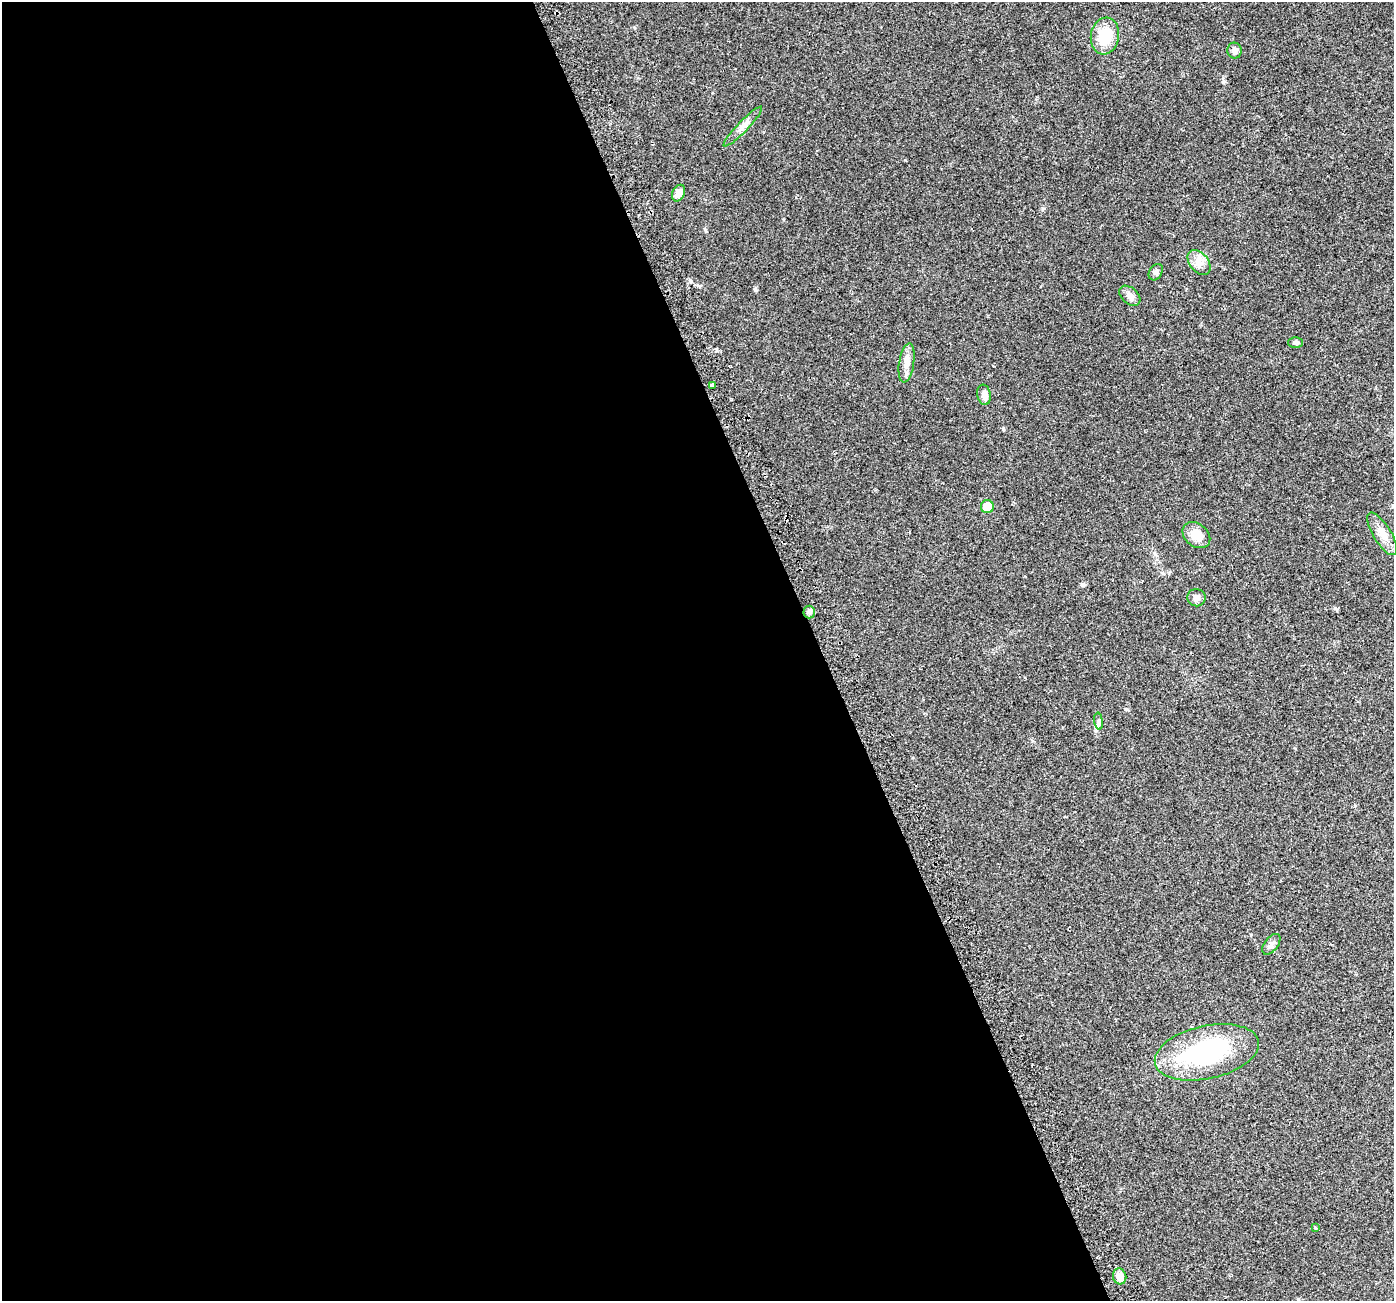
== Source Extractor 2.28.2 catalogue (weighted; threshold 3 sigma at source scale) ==
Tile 9 of 4 x 4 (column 1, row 3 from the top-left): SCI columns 30-1421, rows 1395-2693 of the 5630 x 5441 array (HDU 1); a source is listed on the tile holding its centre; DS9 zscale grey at full resolution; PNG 1396 x 1303 px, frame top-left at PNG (2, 2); each listed source drawn as its Kron ellipse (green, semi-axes under 4 px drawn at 4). Shown black and unused: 59% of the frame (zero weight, under 2 of 3 exposures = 2% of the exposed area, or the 3 px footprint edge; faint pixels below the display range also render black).
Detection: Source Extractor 2.28.2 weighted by HDU 2 'WHT'; one run over the whole footprint, this tile lists its part. Background 0.059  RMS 0.0083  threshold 0.0372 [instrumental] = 3 sigma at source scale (4.5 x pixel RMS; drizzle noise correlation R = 1.50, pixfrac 1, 0.0396/0.0396 arcsec/px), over >= 5 px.
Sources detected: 23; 1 inside a brighter object's white glare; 1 cosmic-ray / hot-pixel residue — neither listed nor drawn; the other 21 listed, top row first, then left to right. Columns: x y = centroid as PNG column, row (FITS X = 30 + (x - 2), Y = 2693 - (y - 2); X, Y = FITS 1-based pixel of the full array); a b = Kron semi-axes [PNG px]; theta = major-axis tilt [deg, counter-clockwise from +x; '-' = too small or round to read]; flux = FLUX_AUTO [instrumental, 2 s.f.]
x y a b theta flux
1105 36 18 14 81 23
1234 51 8 7 - 3.2
743 126 27 5 46 5.7
679 193 9 6 65 7
1199 262 14 9 -51 6.7
1156 272 9 6 59 2.3
1130 296 12 8 -43 4.7
1295 343 7 5 1 2.1
907 363 20 7 81 6.3
713 385 4 3 - 3.4
984 395 10 6 -79 4.3
987 507 6 6 - 16
1382 534 24 9 -58 9
1196 535 15 11 -37 12
1196 598 9 8 - 4.1
809 612 6 6 - 1.9
1099 721 8 4 -82 1.7
1271 944 12 6 52 3.1
1207 1052 53 26 12 100
1315 1228 4 3 - 3.2
1120 1276 8 6 -74 7.6
Unlisted compact peaks at least as high as the median listed source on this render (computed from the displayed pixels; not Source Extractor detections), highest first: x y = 755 289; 1223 82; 1126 709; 1082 584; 1003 429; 1335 608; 705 230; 1043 208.